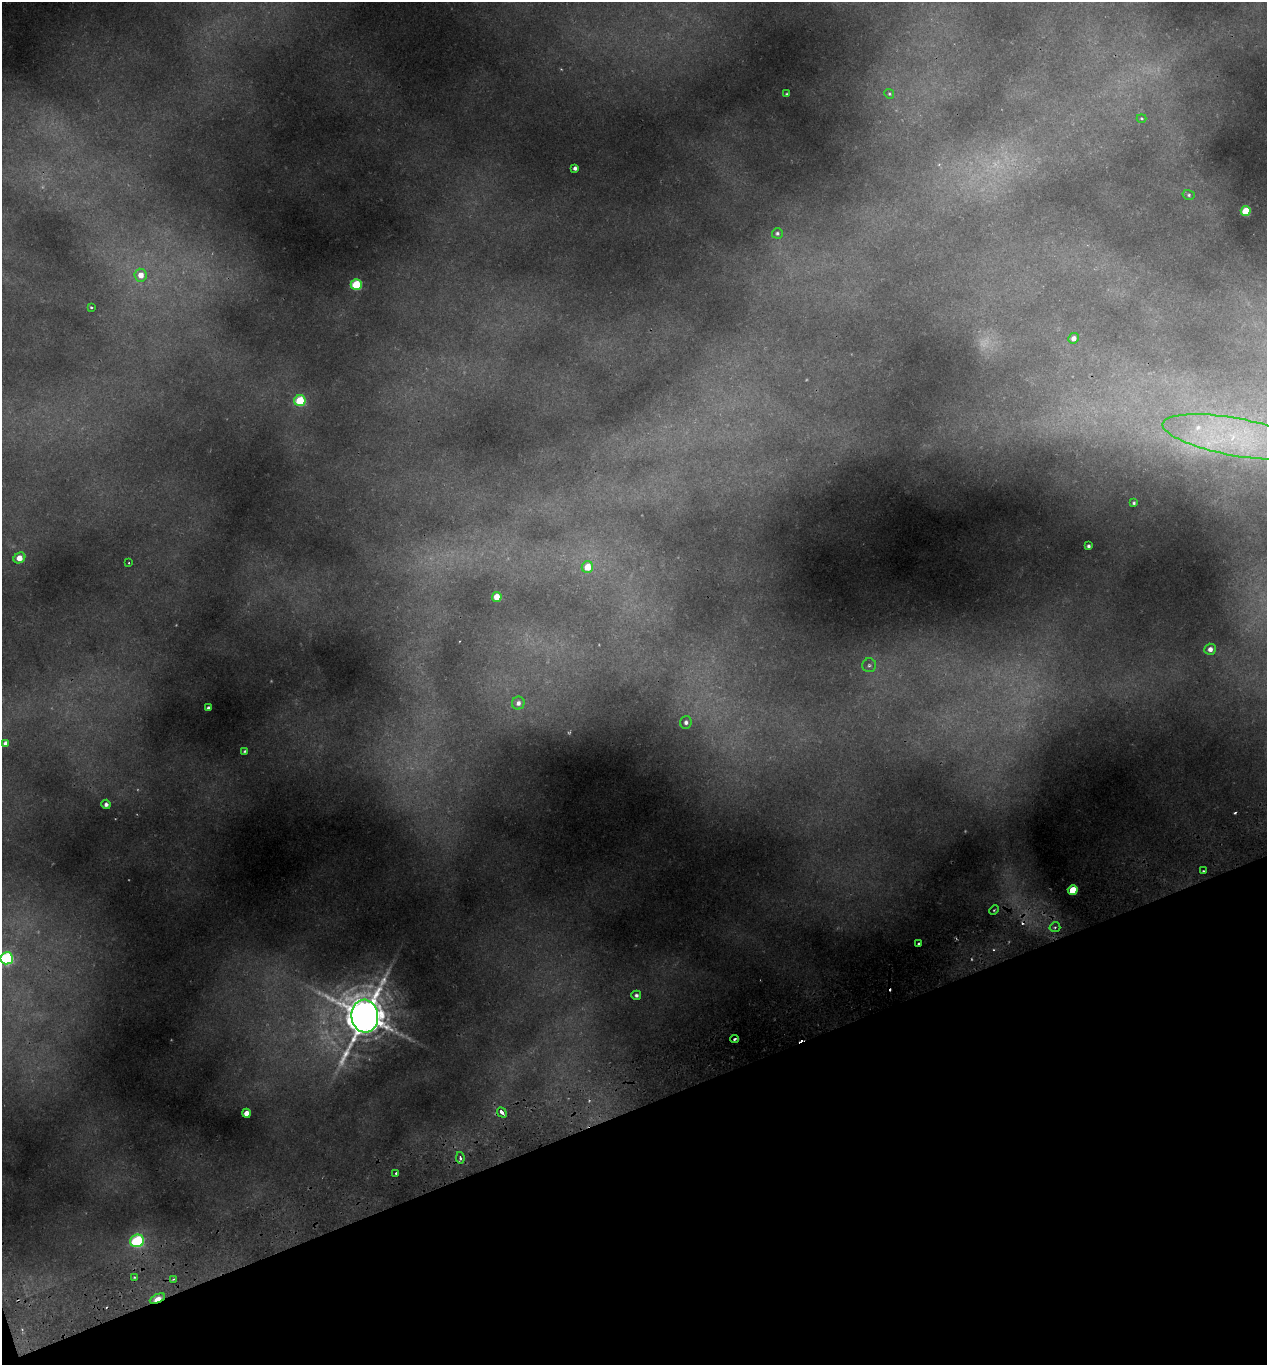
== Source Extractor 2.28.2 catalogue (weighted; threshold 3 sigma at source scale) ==
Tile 14 of 4 x 4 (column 2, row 4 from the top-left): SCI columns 1393-2657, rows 61-1423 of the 5366 x 5570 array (HDU 1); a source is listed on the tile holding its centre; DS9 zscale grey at full resolution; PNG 1269 x 1367 px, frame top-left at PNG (2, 2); each listed source drawn as its Kron ellipse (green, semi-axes under 4 px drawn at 4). Shown black and unused: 19% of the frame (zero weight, under 2 of 3 exposures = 4% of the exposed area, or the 3 px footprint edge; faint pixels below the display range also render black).
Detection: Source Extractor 2.28.2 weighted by HDU 2 'WHT'; one run over the whole footprint, this tile lists its part. Background 0.146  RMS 0.007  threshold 0.0315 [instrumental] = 3 sigma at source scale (4.5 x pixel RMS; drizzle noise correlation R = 1.50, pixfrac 1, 0.0396/0.0396 arcsec/px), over >= 5 px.
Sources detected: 54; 3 too faint to see at this stretch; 5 cosmic-ray / hot-pixel residue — neither listed nor drawn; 2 inside a brighter listed object's ellipse — not listed separately; the other 44 listed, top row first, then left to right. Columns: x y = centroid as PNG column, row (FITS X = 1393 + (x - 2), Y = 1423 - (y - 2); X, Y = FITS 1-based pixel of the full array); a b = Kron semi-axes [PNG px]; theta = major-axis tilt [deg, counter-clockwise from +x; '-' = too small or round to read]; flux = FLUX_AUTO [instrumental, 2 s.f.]
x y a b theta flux
787 94 3 2 - 0.7
889 94 5 4 - 0.94
1141 118 5 3 - 0.91
575 168 4 4 - 2.2
1189 195 6 5 - 1.3
1246 211 5 5 - 27
777 233 5 5 - 1.5
141 275 6 6 - 7
356 285 5 5 - 44
91 307 3 3 - 1
1073 338 5 5 - 4.4
300 401 5 5 - 37
1236 437 74 19 -10 92
1134 503 3 3 - 1.2
1088 546 4 3 - 1.8
19 558 6 5 - 8.8
129 563 2 2 - 0.6
587 567 6 5 - 13
497 597 5 4 - 11
1210 649 6 5 - 4.7
869 665 7 7 - 2
518 703 6 6 - 3.5
208 708 4 3 - 2.1
686 722 6 5 - 2.7
5 743 4 4 - 2.5
245 751 4 3 - 0.95
106 804 5 4 - 2.4
1203 871 3 2 - 0.91
1073 890 5 4 - 19
994 910 5 3 - 0.83
1055 927 5 5 - 1.3
919 944 3 3 - 4
7 958 6 6 - 100
636 995 5 4 - 2
365 1016 16 13 -84 2800
735 1039 4 3 - 1.9
502 1112 5 3 - 5.6
246 1113 4 4 - 6.9
460 1158 6 4 -80 1.9
396 1173 3 3 - 1
137 1241 7 6 - 75
134 1277 3 2 - 0.55
173 1279 3 3 - 0.84
157 1299 8 4 24 17
Overlapping masked pixels (flux is a lower limit): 1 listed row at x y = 157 1299
Isophote crosses this tile's border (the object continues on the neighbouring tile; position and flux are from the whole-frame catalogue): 2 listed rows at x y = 1236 437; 7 958